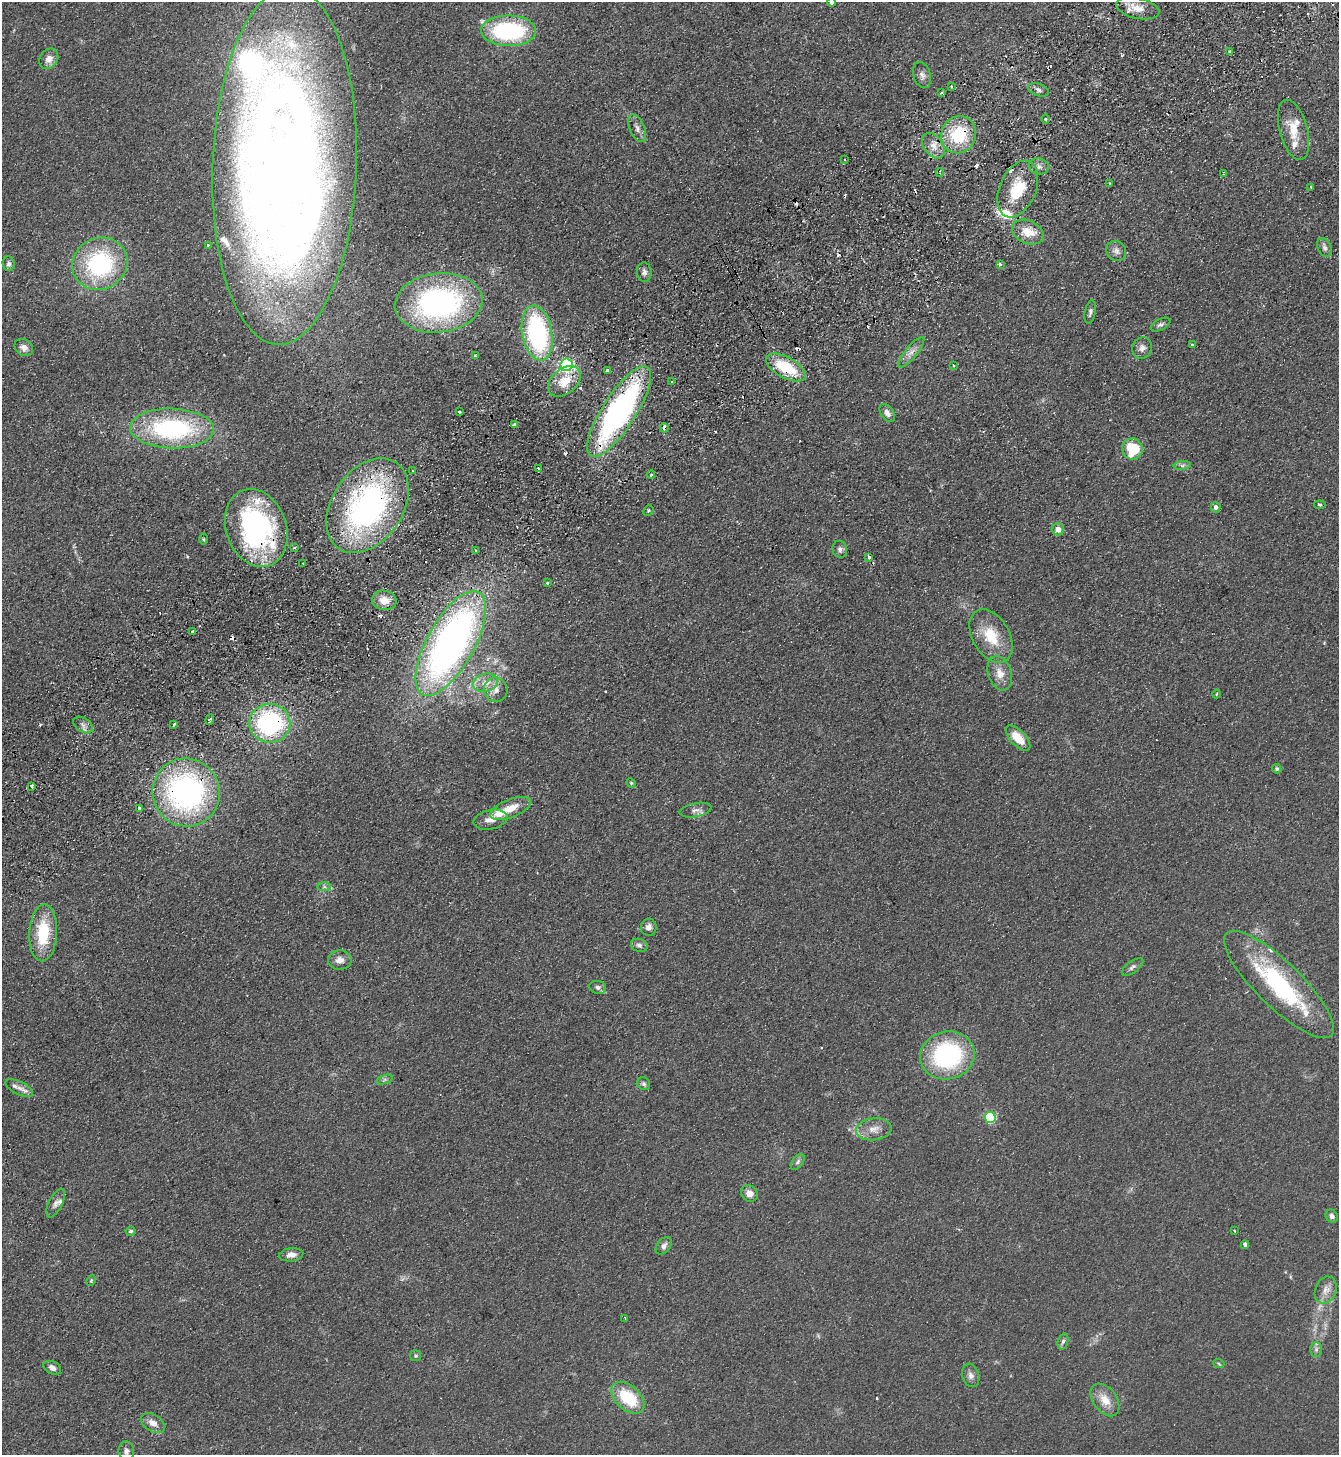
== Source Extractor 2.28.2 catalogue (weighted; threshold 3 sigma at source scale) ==
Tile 10 of 4 x 4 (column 2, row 3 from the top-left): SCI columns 1666-3002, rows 1505-2957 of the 5869 x 5915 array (HDU 1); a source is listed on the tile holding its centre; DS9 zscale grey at full resolution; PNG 1341 x 1457 px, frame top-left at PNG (2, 2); each listed source drawn as its Kron ellipse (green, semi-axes under 4 px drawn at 4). Shown black and unused: <1% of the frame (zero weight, under 2 of 3 exposures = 3% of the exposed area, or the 3 px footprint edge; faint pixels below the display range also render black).
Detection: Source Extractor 2.28.2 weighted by HDU 2 'WHT'; one run over the whole footprint, this tile lists its part. Background 0.0921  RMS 0.011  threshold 0.0475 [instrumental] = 3 sigma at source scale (4.5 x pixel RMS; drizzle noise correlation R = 1.50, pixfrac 1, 0.05/0.05 arcsec/px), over >= 5 px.
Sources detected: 163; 1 too faint to see at this stretch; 2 inside a brighter object's white glare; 19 cosmic-ray / hot-pixel residue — neither listed nor drawn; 15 inside a brighter listed object's ellipse — not listed separately; the other 126 listed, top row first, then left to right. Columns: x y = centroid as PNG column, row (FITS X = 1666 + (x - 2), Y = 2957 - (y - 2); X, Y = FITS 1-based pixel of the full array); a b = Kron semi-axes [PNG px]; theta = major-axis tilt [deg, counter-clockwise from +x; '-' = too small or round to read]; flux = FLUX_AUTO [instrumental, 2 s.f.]
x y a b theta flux
832 2 4 4 - 2.9
1138 8 22 10 -12 13
509 31 27 15 -1 120
1229 52 3 3 - 3.4
49 59 11 9 57 7.7
922 75 13 8 -73 5.2
951 86 3 3 - 1.5
1038 90 11 6 -20 3.5
941 93 4 3 - 1.3
1046 119 4 3 - 1.1
637 128 15 7 -67 5.5
1293 130 31 14 -75 21
959 135 19 17 69 55
933 146 14 9 -53 9.7
845 160 3 2 - 1
284 166 178 72 88 1400
1039 166 10 8 -14 4.5
940 173 4 3 - 1.1
1224 174 3 3 - 0.87
1110 184 3 3 - 5.8
1311 187 3 3 - 1.7
1018 189 30 18 67 41
1028 232 17 11 -24 17
208 245 3 3 - 1.2
1325 248 10 6 -64 3.7
1116 251 10 9 - 5.2
9 264 7 6 - 2.8
100 264 28 26 28 120
1000 264 3 3 - 2.2
644 272 10 7 -84 3.8
439 303 44 29 6 230
1090 312 12 5 79 3.5
1160 325 10 5 26 3.2
537 333 28 15 -80 150
1192 345 3 3 - 1.6
24 348 10 8 -35 5.9
1142 348 11 9 61 5.9
911 352 19 6 50 7.3
475 356 3 3 - 1.9
566 365 6 6 - 200
953 365 4 3 - 1.5
786 367 22 10 -29 46
607 370 3 3 - 6
564 381 18 12 40 20
672 382 3 2 - 1.4
459 412 3 2 - 1.7
619 412 53 17 57 300
887 413 10 6 -56 4.6
514 425 4 3 - 19
172 428 42 20 -2 150
664 428 4 3 - 6.6
1132 449 10 10 - 39
1182 465 9 4 8 2.6
538 468 3 3 - 1.9
412 471 3 2 - 1
651 475 4 3 - 1.4
1320 505 6 4 -8 1.2
368 506 52 35 56 280
1216 507 5 5 - 4
648 510 5 4 - 1.4
256 528 40 30 -70 210
1058 529 6 6 - 7.3
204 539 5 3 - 1.1
294 547 3 3 - 2.4
840 549 8 7 - 3.7
476 550 2 2 - 1.3
869 557 4 3 - 1.8
303 563 2 2 - 1.1
547 583 3 2 - 2.2
384 600 12 9 -8 12
193 631 4 3 - 3.1
991 636 29 18 -59 34
451 643 58 23 61 550
1000 673 17 11 -71 12
486 683 12 9 13 10
496 690 12 12 - 9
1216 694 4 3 - 0.95
210 720 5 2 - 2.4
270 723 20 19 - 130
174 724 3 3 - 2.1
83 725 11 6 -35 4.5
1018 738 16 7 -47 20
1277 769 5 4 - 1.7
631 783 5 4 - 1.3
32 786 3 3 - 1.5
186 792 34 33 - 260
510 808 21 9 20 17
139 809 3 3 - 3.7
696 810 16 7 11 5.5
490 820 17 9 12 8.9
324 887 7 4 0 2.1
649 927 8 8 - 5.7
43 933 28 14 87 45
639 945 8 6 -18 3.4
340 960 12 9 2 7.7
1133 967 13 5 36 3.3
1279 984 73 22 -44 130
598 987 8 6 -14 3.5
947 1055 27 24 13 130
385 1079 8 3 19 2
644 1084 7 6 - 2.3
19 1088 15 6 -27 6.2
990 1117 5 5 - 90
874 1129 18 11 7 11
798 1162 9 5 54 2.7
749 1193 9 7 -43 7.9
56 1203 15 6 63 4.7
1332 1216 7 6 - 3.3
131 1231 5 4 - 2
1234 1231 3 3 - 2.5
1245 1245 4 4 - 4.7
664 1246 10 6 52 4.1
291 1255 12 6 5 7
91 1280 6 4 64 1.3
1326 1290 14 10 69 8.6
625 1318 4 2 - 0.75
1063 1342 8 5 71 2.8
1316 1349 7 6 - 3
415 1356 5 5 - 1.8
1219 1364 6 3 -20 1.2
52 1368 9 6 -26 4.6
971 1375 12 8 -73 5.4
628 1398 19 12 -42 46
1105 1400 18 11 -54 14
153 1423 13 8 -34 8.7
126 1451 9 8 - 4.8
Overlapping masked pixels (flux is a lower limit): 9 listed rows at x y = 959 135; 786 367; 619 412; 664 428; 368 506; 256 528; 451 643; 270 723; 186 792
Isophote crosses this tile's border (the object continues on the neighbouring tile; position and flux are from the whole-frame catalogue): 1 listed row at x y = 832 2